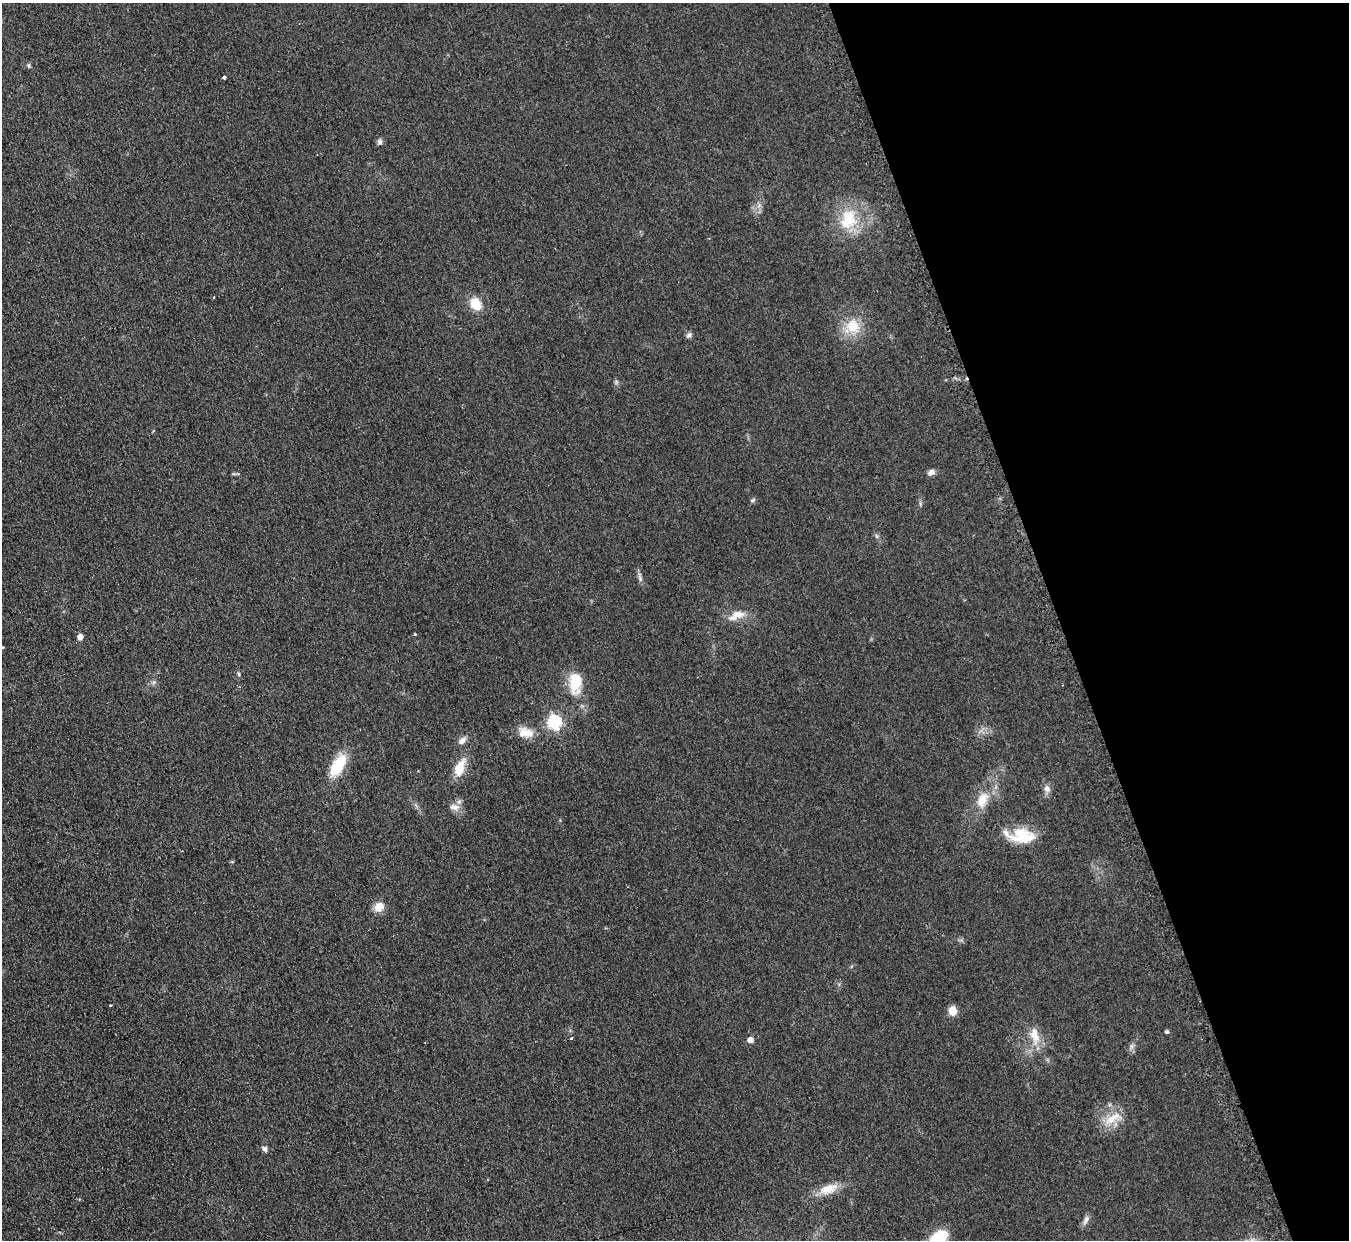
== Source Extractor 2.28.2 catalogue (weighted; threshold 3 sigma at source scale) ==
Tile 12 of 4 x 4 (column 4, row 3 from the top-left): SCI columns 4060-5406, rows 1516-2753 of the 5414 x 5374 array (HDU 1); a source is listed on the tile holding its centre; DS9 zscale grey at full resolution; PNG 1351 x 1242 px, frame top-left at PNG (2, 3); no overlay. Shown black and unused: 21% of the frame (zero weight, under 2 of 3 exposures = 2% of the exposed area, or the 3 px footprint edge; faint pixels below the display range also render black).
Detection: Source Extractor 2.28.2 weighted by HDU 2 'WHT'; one run over the whole footprint, this tile lists its part. Background 0.0903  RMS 0.011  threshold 0.0504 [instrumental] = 3 sigma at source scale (4.5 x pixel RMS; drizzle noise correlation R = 1.50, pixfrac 1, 0.05/0.05 arcsec/px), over >= 5 px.
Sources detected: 40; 1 cosmic-ray / hot-pixel residue — not listed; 1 inside a brighter listed object's ellipse — not listed separately; the other 38 listed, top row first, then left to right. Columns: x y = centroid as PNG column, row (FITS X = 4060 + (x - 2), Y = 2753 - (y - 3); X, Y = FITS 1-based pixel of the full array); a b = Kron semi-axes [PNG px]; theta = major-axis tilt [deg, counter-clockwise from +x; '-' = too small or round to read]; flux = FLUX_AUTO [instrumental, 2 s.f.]
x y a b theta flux
29 66 6 4 -71 1.6
224 77 3 3 - 22
380 142 7 7 - 2.9
848 219 29 22 71 47
476 304 11 9 -58 26
853 327 20 19 - 29
689 335 8 6 36 3.1
931 472 10 7 31 4.4
753 500 7 4 26 1.9
640 578 9 6 -65 3.3
737 615 21 9 23 15
415 635 3 3 - 3
80 637 5 5 - 7.6
2 647 3 3 - 2.6
239 674 5 4 - 1.4
575 683 29 15 88 31
554 722 7 6 - 190
525 732 21 13 -11 15
462 741 11 7 44 5.7
338 765 23 11 60 46
459 768 21 9 69 23
1047 789 10 7 -42 4.7
982 800 22 13 68 21
454 807 15 9 -8 7.6
1022 836 29 18 -3 38
379 907 13 11 31 11
111 1005 3 3 - 3
953 1011 9 8 - 12
1167 1032 4 4 - 2.2
1035 1036 27 11 -79 18
571 1038 3 3 - 3.6
750 1040 5 5 - 7.6
1131 1046 9 4 -89 3.1
1112 1118 30 11 32 20
264 1149 7 6 - 3.7
828 1189 26 12 19 18
1086 1220 15 6 66 4.8
938 1239 19 12 39 47
Isophote crosses this tile's border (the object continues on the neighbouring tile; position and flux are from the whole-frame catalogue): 2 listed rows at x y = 2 647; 938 1239